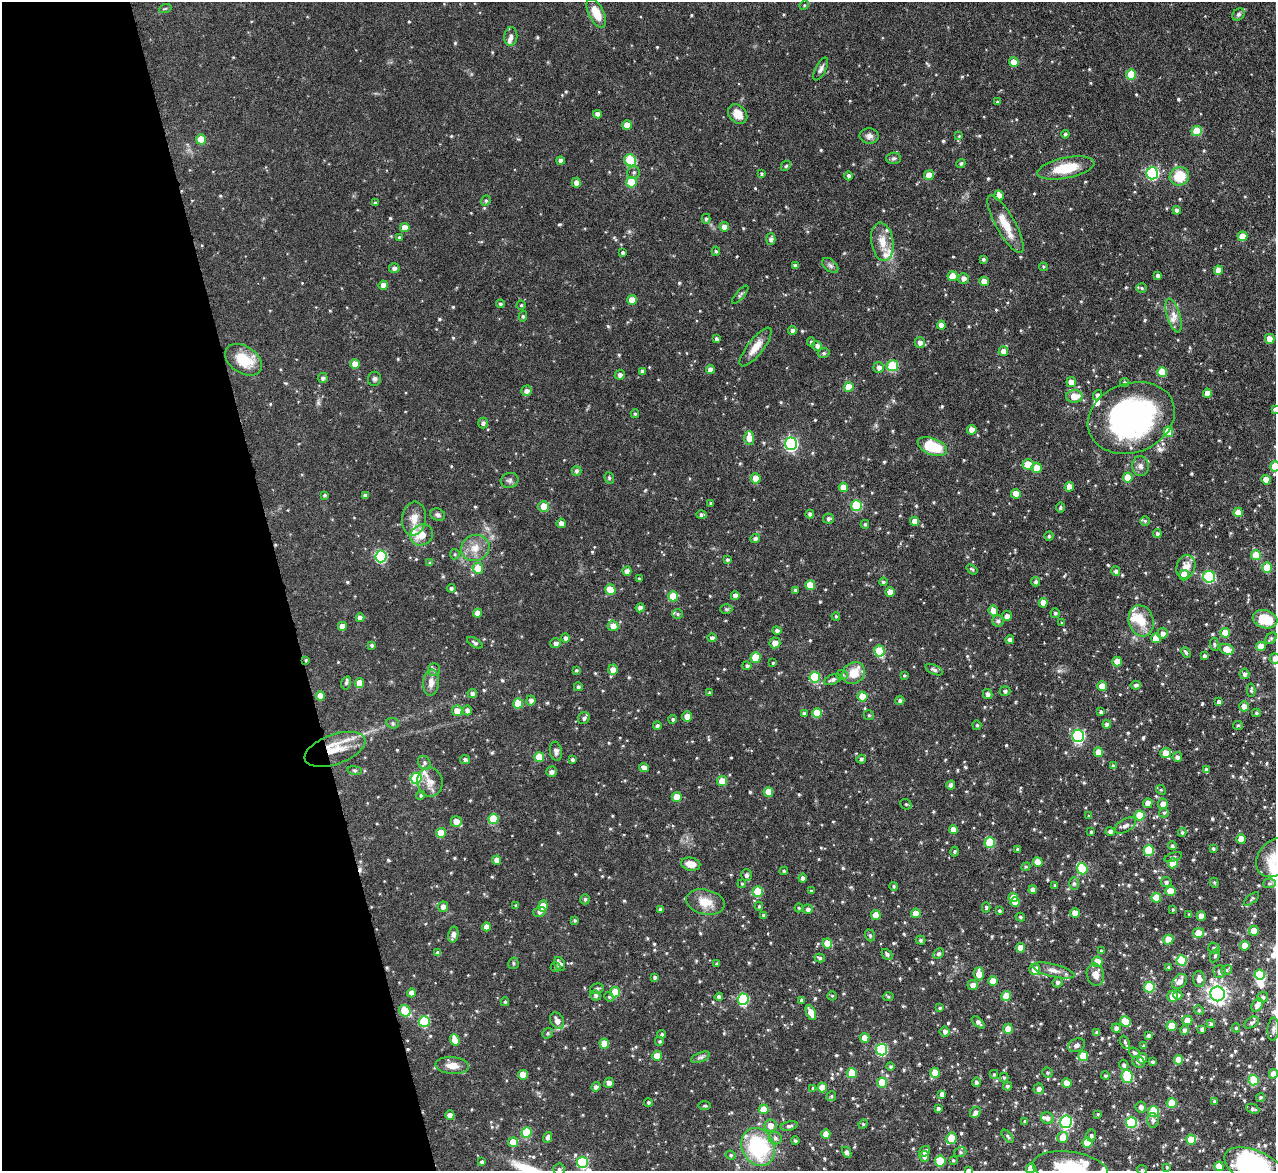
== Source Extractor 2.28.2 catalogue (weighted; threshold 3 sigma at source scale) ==
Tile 5 of 4 x 4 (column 1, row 2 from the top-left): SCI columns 2-1275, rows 2487-3655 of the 5097 x 5091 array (HDU 1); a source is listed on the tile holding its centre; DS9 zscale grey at full resolution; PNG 1278 x 1173 px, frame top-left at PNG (2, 2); each listed source drawn as its Kron ellipse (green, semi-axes under 4 px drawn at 4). Shown black and unused: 22% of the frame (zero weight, under 4 of 8 exposures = <1% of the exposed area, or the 3 px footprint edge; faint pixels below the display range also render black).
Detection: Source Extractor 2.28.2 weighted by HDU 2 'WHT'; one run over the whole footprint, this tile lists its part. Background 0.0815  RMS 0.0036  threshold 0.0148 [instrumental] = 3 sigma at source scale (4.09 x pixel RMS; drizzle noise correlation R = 1.36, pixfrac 0.8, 0.05/0.05 arcsec/px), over >= 5 px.
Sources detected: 681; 2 inside a brighter object's white glare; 2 cosmic-ray / hot-pixel residue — neither listed nor drawn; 17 inside a brighter listed object's ellipse — not listed separately; of the other 660, all 500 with FLUX_AUTO >= 0.397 (the completeness limit of this list) listed and drawn (160 fainter detections not listed), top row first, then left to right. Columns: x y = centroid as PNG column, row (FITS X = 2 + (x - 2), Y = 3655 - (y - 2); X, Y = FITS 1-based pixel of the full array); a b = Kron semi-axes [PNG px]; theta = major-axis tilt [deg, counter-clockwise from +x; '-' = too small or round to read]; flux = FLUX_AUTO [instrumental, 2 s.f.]
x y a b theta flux
804 5 5 4 - 0.4
165 9 6 4 19 0.42
596 13 16 7 -64 5.4
1238 14 7 5 44 0.78
511 36 9 6 84 1
1014 62 5 4 - 3.9
821 69 12 5 62 1.1
1131 74 5 5 - 8
997 102 3 3 - 0.42
597 114 4 4 - 1.4
738 114 11 8 -46 3.7
627 125 5 4 - 3.5
1197 131 5 5 - 10
1065 134 4 4 - 0.58
869 136 9 7 -4 1.3
959 136 4 4 - 0.43
201 139 5 5 - 5.7
893 158 7 5 2 0.68
560 160 4 4 - 0.96
630 160 6 5 - 17
961 163 4 4 - 0.64
786 166 6 4 45 0.48
1066 168 29 10 12 10
634 172 6 6 - 0.81
1152 173 6 6 - 34
762 174 4 4 - 0.47
929 175 5 5 - 3.8
849 176 4 4 - 0.89
1179 176 10 9 - 8.5
631 182 5 5 - 10
576 183 5 4 - 1.6
999 195 5 4 - 2.3
486 201 5 4 - 0.52
375 203 4 4 - 0.42
1177 210 4 4 - 1
706 219 5 4 - 0.57
1005 224 33 9 -61 6.1
724 227 5 4 - 2
405 228 4 4 - 3.3
1242 236 5 5 - 4
399 237 4 4 - 0.5
771 239 5 4 - 0.97
882 242 19 11 -81 4.7
716 251 5 4 - 0.53
623 253 4 3 - 0.72
983 259 3 3 - 0.57
830 265 9 5 -41 0.94
795 266 4 4 - 0.93
1043 267 4 4 - 0.43
394 268 5 5 - 0.95
1218 270 4 4 - 2.5
1158 275 4 3 - 0.9
953 276 5 5 - 5.2
964 278 5 5 - 1.5
984 281 4 4 - 2.7
383 285 5 4 - 1.7
1142 288 5 5 - 0.48
740 295 11 3 49 0.62
632 300 5 4 - 2.9
500 304 4 4 - 0.64
521 305 4 4 - 0.45
1174 315 17 6 -73 2.5
523 316 5 4 - 0.57
941 325 4 4 - 2.2
792 330 4 4 - 0.93
716 339 4 3 - 0.75
1270 339 5 4 - 3.2
811 342 4 4 - 0.47
920 342 5 5 - 1.5
817 346 5 4 - 1.1
756 347 24 8 52 4
1003 351 5 4 - 2.2
824 353 6 4 14 0.64
244 360 20 13 -33 8.5
355 364 5 4 - 3.6
892 366 6 5 - 15
879 367 5 5 - 1.3
710 370 4 4 - 1.7
642 372 4 3 - 1.1
1162 372 5 5 - 8.9
620 375 5 5 - 1.1
323 378 5 5 - 0.87
374 379 7 6 - 0.77
1071 382 5 5 - 2.6
1125 383 5 4 - 0.62
849 387 5 5 - 5.2
527 391 5 5 - 1.4
1207 393 4 4 - 2.7
1097 395 5 4 - 0.79
1074 396 8 6 3 4.4
1275 409 4 3 - 0.65
635 414 4 4 - 0.5
1131 418 44 34 20 87
483 423 5 5 - 0.9
972 430 5 4 - 3.3
1168 432 5 5 - 9.7
749 438 7 5 -88 4.1
791 444 6 6 - 55
932 447 15 8 -21 12
1028 464 5 5 - 4.2
1140 466 10 8 -85 1.5
1275 466 5 5 - 7.7
1036 468 5 5 - 3.9
576 471 5 5 - 0.72
1128 477 5 5 - 5.7
609 478 6 4 -71 0.43
756 478 5 5 - 3.8
509 480 9 7 16 1
1266 480 4 4 - 3.1
843 487 4 4 - 3.9
1069 487 5 4 - 2.7
1016 494 5 5 - 4.4
325 495 4 3 - 0.48
365 496 4 4 - 1
710 503 4 3 - 0.42
544 506 5 5 - 5.1
857 506 5 5 - 18
1060 507 5 4 - 0.52
1238 512 4 4 - 3.6
810 514 4 4 - 0.88
438 515 7 6 - 0.84
701 515 5 4 - 0.81
414 519 17 12 84 3.7
828 519 5 5 - 0.77
915 521 4 4 - 2.7
1145 521 5 5 - 0.53
561 523 4 4 - 1.7
865 524 4 4 - 0.58
1157 534 4 4 - 0.82
422 535 12 10 28 4.4
1049 536 4 4 - 0.47
755 538 5 4 - 0.9
475 548 14 13 - 4.2
455 554 5 5 - 0.44
1256 555 5 5 - 6.3
381 556 6 5 - 29
727 560 4 4 - 0.58
430 563 4 3 - 0.58
1186 567 12 9 73 3.3
478 568 5 5 - 5.3
1267 568 5 5 - 6
972 569 6 3 -36 0.49
627 571 4 4 - 1.5
1116 571 5 4 - 0.93
1184 575 5 5 - 5.7
1209 577 6 6 - 28
639 579 4 3 - 0.4
883 582 4 4 - 0.62
1036 582 4 4 - 0.72
810 585 5 5 - 6.9
451 588 4 4 - 0.74
610 589 5 5 - 4.5
795 590 4 3 - 0.49
890 592 4 4 - 3.2
673 596 5 5 - 7.5
735 596 4 4 - 1.6
1043 603 5 4 - 3
640 608 4 4 - 1.2
726 609 6 5 - 0.5
993 611 5 4 - 3
478 613 4 4 - 2.4
1055 613 5 4 - 0.62
678 614 5 5 - 0.58
836 616 4 3 - 0.42
1007 616 5 5 - 1.3
360 618 4 4 - 1.6
1265 619 12 9 -15 9.2
998 621 6 6 - 0.69
1141 621 16 12 -74 5.6
1062 623 3 3 - 0.48
342 626 4 4 - 2.4
613 626 5 5 - 2.8
777 630 5 4 - 0.9
1162 633 5 5 - 1.5
1225 633 5 5 - 5.6
565 638 4 4 - 0.92
712 638 4 4 - 0.94
1156 638 5 5 - 4.5
1271 638 6 5 - 0.56
1010 640 4 4 - 1.2
475 643 9 4 -31 0.62
556 643 5 5 - 1.2
775 643 5 5 - 2.4
1214 644 7 4 -83 0.53
372 645 4 4 - 0.62
1261 646 5 4 - 3.2
1227 649 7 5 -17 4.9
879 651 5 5 - 10
1186 652 6 3 -45 0.59
1204 656 4 3 - 0.86
755 657 5 5 - 7.8
1275 659 5 5 - 1.8
306 660 3 3 - 0.4
1117 662 5 4 - 3.9
773 663 4 4 - 0.4
747 666 4 4 - 0.65
434 670 6 5 - 0.66
576 670 4 4 - 0.52
613 670 5 5 - 2.4
934 670 9 4 -24 0.73
854 673 12 10 39 5
1244 674 5 5 - 0.88
842 675 6 5 - 0.68
904 675 4 4 - 0.42
815 677 5 5 - 17
833 680 9 5 23 0.9
346 683 6 5 - 0.6
360 683 5 4 - 4.4
431 683 13 8 84 2.3
1136 685 5 4 - 0.72
1102 686 5 5 - 4.6
578 687 4 4 - 0.59
1251 690 6 4 88 0.55
1005 691 5 5 - 0.66
709 693 4 3 - 0.4
472 694 5 4 - 0.94
988 694 5 4 - 1
320 696 5 4 - 3.2
862 697 5 5 - 6.9
531 700 5 4 - 1.3
900 700 4 4 - 0.72
1219 702 4 4 - 1.1
518 703 5 5 - 6.1
1244 706 5 5 - 2.4
467 710 5 4 - 1.3
457 711 5 5 - 3.5
1101 712 4 4 - 0.91
804 713 4 4 - 0.8
817 713 5 5 - 5.8
1256 713 4 4 - 0.56
869 715 5 4 - 0.48
687 717 5 4 - 3.1
584 718 6 5 - 0.97
673 719 4 4 - 0.6
393 723 6 5 - 0.61
1107 724 4 4 - 0.97
977 725 5 4 - 0.4
1238 725 5 4 - 0.45
657 726 4 4 - 0.71
1078 736 6 6 - 40
335 749 32 15 19 8.9
556 751 9 6 -81 1.1
1098 752 5 4 - 3.9
1166 753 5 5 - 3.8
539 757 5 5 - 7.4
1177 757 5 4 - 1
465 759 5 4 - 0.79
861 759 4 4 - 0.7
572 760 4 3 - 0.7
424 763 7 6 - 0.85
1113 766 4 4 - 1
644 768 5 4 - 1.5
355 770 7 4 -8 0.53
1206 770 4 3 - 1.1
552 772 5 5 - 1.3
416 778 5 5 - 19
722 781 5 5 - 3.9
430 782 14 12 -81 3
951 785 4 4 - 1.1
1161 790 5 4 - 0.41
768 792 5 5 - 4.8
421 795 5 4 - 0.52
677 797 5 5 - 4
1148 803 5 4 - 2.4
906 804 6 5 - 0.51
1163 804 5 4 - 2.3
1164 813 5 4 - 0.48
1140 815 5 5 - 9.6
1089 816 3 3 - 0.48
493 819 5 5 - 11
456 821 5 5 - 2.8
1125 826 12 6 31 1.6
953 829 4 4 - 2.5
1091 832 4 3 - 0.55
1110 832 4 4 - 1.1
1182 832 4 3 - 0.57
441 833 5 5 - 5.7
1241 839 5 4 - 3.6
990 843 5 5 - 13
1172 846 4 4 - 0.6
1017 849 3 3 - 0.48
1213 849 4 4 - 0.58
1149 850 5 5 - 14
955 852 5 4 - 0.45
1173 857 9 4 17 0.63
1275 858 21 16 49 6.2
497 860 4 4 - 2
1038 862 5 4 - 4.4
1173 863 5 5 - 5.8
691 864 10 6 -11 3.4
1026 867 4 4 - 0.4
1082 869 5 5 - 10
784 871 4 3 - 0.46
746 875 6 5 - 0.9
803 878 4 4 - 1.2
1166 882 5 5 - 0.89
1074 883 6 5 - 0.72
1214 883 5 4 - 0.43
1269 883 6 5 - 0.63
742 884 4 4 - 0.42
1055 885 4 3 - 0.44
894 886 4 4 - 0.49
1033 890 4 4 - 1.5
811 891 4 3 - 0.42
1171 891 5 5 - 4.2
758 892 5 5 - 9.1
1013 897 5 4 - 4.4
1156 898 5 5 - 5.4
585 899 5 4 - 0.63
1252 899 9 2 40 0.53
705 902 19 12 -13 5
1015 902 4 4 - 3.4
516 905 4 3 - 0.46
543 906 6 4 81 3.7
759 906 4 4 - 0.47
443 907 5 5 - 1.5
986 907 5 4 - 0.44
799 908 4 4 - 0.44
661 909 4 3 - 0.88
808 909 5 5 - 1
1173 910 3 3 - 0.4
999 911 4 4 - 0.52
539 912 6 5 - 0.85
916 913 5 4 - 3.5
1075 913 5 4 - 3.5
1189 914 4 3 - 0.4
764 915 4 4 - 0.77
876 915 5 5 - 3.9
1201 916 4 4 - 2.6
1020 917 5 4 - 0.51
575 920 4 3 - 0.49
487 927 4 4 - 2.9
1254 931 5 5 - 4.5
1198 933 5 5 - 4.4
453 934 8 5 78 1.3
870 935 6 5 - 0.56
920 940 5 4 - 0.58
1168 940 5 5 - 4.1
827 943 5 5 - 4.8
1245 946 5 4 - 4.1
1020 948 4 4 - 3.3
1214 948 5 5 - 0.86
1101 951 4 3 - 0.5
438 953 4 4 - 1.2
938 953 6 5 - 0.75
887 954 6 4 -47 0.85
1215 956 7 4 64 0.51
820 958 5 4 - 0.6
1182 960 5 5 - 14
1097 962 5 5 - 4.9
513 963 6 5 - 0.53
560 964 7 5 -66 1.7
717 964 3 3 - 0.57
555 967 5 4 - 0.46
1169 967 4 4 - 0.54
1035 969 5 5 - 3.9
1053 970 21 6 -14 2.5
1227 970 6 4 39 0.45
1219 972 6 6 - 1
979 974 6 5 - 4.1
1095 975 11 8 -74 2.6
1260 975 5 5 - 12
655 977 4 3 - 0.62
1199 979 8 6 -86 2.1
993 981 5 4 - 3.4
1180 981 8 6 43 2.3
1057 982 5 5 - 0.83
973 985 5 5 - 1.6
1149 987 5 5 - 15
597 989 7 5 17 0.69
615 992 5 5 - 5.9
411 993 4 4 - 2
1218 994 7 7 - 150
596 995 5 5 - 0.8
1178 995 5 4 - 0.88
832 996 5 4 - 0.42
1006 996 5 5 - 5.5
1172 996 5 5 - 3.2
609 997 5 4 - 0.46
719 997 4 4 - 1
888 997 5 3 - 0.43
1263 997 5 5 - 0.96
743 999 6 5 - 26
801 1000 4 3 - 0.77
505 1002 4 4 - 0.45
1257 1005 7 5 56 1.7
940 1008 4 3 - 0.49
1199 1010 5 4 - 0.43
405 1011 6 5 - 9.1
811 1013 8 4 -66 3.9
1187 1020 5 5 - 4
557 1021 9 6 -62 2.4
1125 1021 5 5 - 4.9
424 1022 5 5 - 17
978 1022 8 4 -43 0.87
1252 1022 8 5 31 0.84
1211 1024 4 4 - 0.79
1171 1026 5 5 - 6.8
1116 1028 4 4 - 1.1
1236 1028 4 4 - 0.48
1008 1029 5 5 - 3.8
1202 1029 4 3 - 0.89
1273 1029 11 5 85 1.1
1184 1030 5 4 - 1.1
945 1031 5 5 - 1.2
1097 1032 4 4 - 1.2
547 1033 6 4 41 0.54
662 1034 4 4 - 0.68
1148 1036 4 4 - 1
865 1038 5 4 - 4.3
455 1040 6 4 -71 3.9
660 1041 5 5 - 0.54
1125 1042 7 4 -63 0.67
604 1044 5 5 - 5.3
1077 1045 9 6 24 1.1
1143 1046 3 3 - 0.65
882 1050 6 5 - 25
1135 1053 6 4 -37 0.65
657 1056 5 5 - 3.3
1083 1056 5 5 - 7.9
701 1057 10 4 21 0.9
1142 1058 5 5 - 2.8
1178 1060 5 4 - 4.8
1138 1062 6 5 - 0.83
1152 1062 4 3 - 0.59
1124 1065 5 4 - 0.67
452 1066 17 8 -4 3
890 1067 4 4 - 0.51
852 1073 5 5 - 10
935 1073 5 4 - 4.8
1047 1073 5 5 - 0.55
994 1074 4 4 - 0.4
1273 1074 5 4 - 2.8
523 1075 5 5 - 4.4
1105 1076 4 4 - 0.45
1127 1076 6 5 - 18
1004 1078 5 4 - 0.45
1254 1080 5 5 - 10
976 1082 5 4 - 0.92
609 1083 5 5 - 1.6
882 1083 5 5 - 9.1
1067 1083 5 4 - 4.4
1007 1086 4 4 - 0.59
596 1087 5 4 - 0.98
822 1087 5 5 - 5.4
813 1088 4 3 - 0.51
1039 1089 5 5 - 1.1
942 1094 4 4 - 1.7
831 1096 5 4 - 0.49
1260 1097 4 4 - 0.55
1214 1101 4 4 - 0.81
648 1102 4 4 - 0.55
1172 1103 5 5 - 6.6
705 1106 6 3 0 0.41
1141 1107 5 5 - 1.2
938 1108 4 4 - 0.75
764 1109 5 5 - 5.2
1253 1109 7 4 -24 0.71
975 1112 6 5 - 1.2
1154 1112 5 5 - 14
1098 1114 4 3 - 0.42
450 1115 5 4 - 1.7
1047 1118 6 5 - 1.3
1153 1120 7 6 - 0.84
1025 1122 4 3 - 0.58
1066 1122 6 6 - 38
1131 1123 5 5 - 21
863 1124 5 4 - 0.41
770 1125 6 6 - 2.3
789 1126 8 4 11 0.89
526 1132 5 5 - 13
826 1134 4 4 - 3.2
1091 1135 6 4 -89 0.69
1008 1136 8 4 -50 0.57
547 1137 5 4 - 0.98
1063 1137 5 5 - 4.7
775 1138 7 6 - 0.93
951 1138 6 5 - 8.6
1191 1140 5 5 - 7.9
795 1141 4 4 - 0.55
513 1142 5 5 - 3.8
1087 1142 5 5 - 8.8
758 1147 20 16 -63 27
924 1151 6 5 - 1.3
847 1152 6 4 -62 1.1
960 1152 6 5 - 0.59
731 1155 5 4 - 0.51
924 1156 5 4 - 1.3
953 1160 4 3 - 0.42
940 1161 5 5 - 8.8
482 1162 3 3 - 0.79
582 1162 5 5 - 24
1219 1166 5 4 - 4.4
1167 1167 3 3 - 0.43
1031 1168 5 4 - 2.8
1070 1168 38 16 -8 15
559 1169 6 5 - 0.72
1257 1169 35 17 -26 52
969 1170 3 3 - 0.53
1142 1170 5 4 - 0.45
Overlapping masked pixels (flux is a lower limit): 2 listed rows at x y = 306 660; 335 749
Isophote crosses this tile's border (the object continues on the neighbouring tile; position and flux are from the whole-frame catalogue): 11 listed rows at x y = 1275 409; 1275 466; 1275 659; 1275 858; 1273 1074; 1031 1168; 1070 1168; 559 1169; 1257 1169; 969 1170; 1142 1170